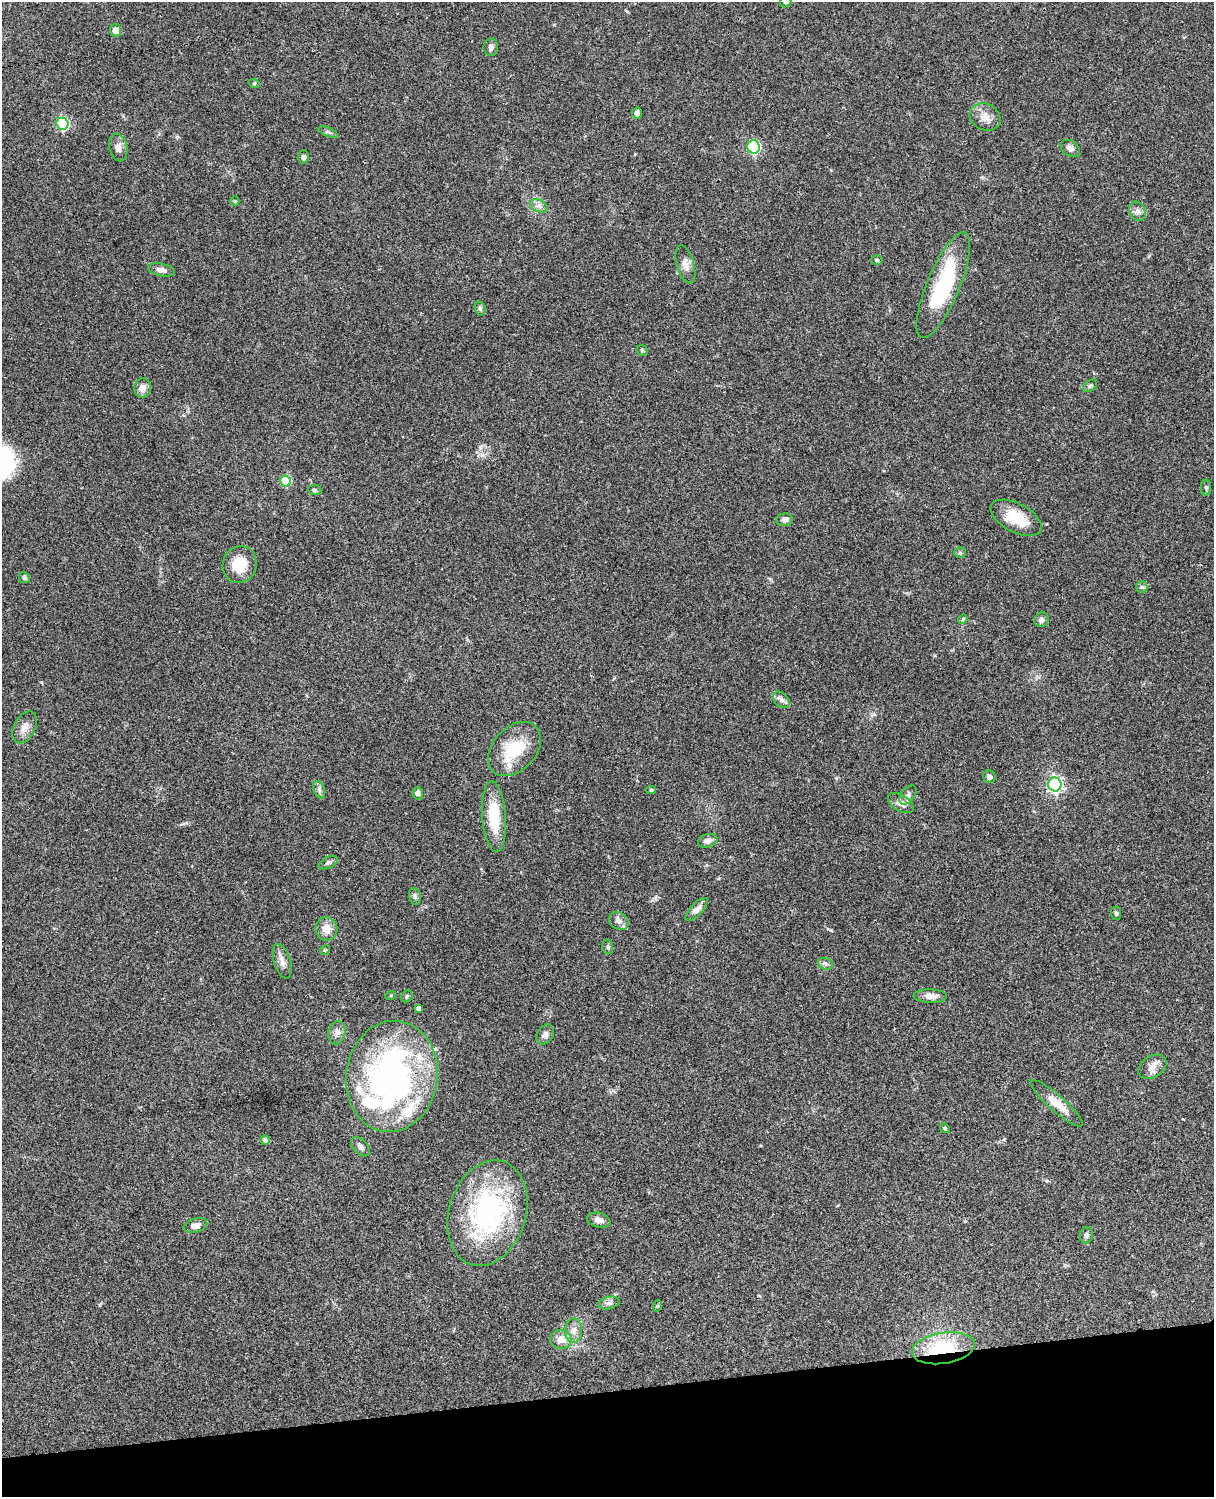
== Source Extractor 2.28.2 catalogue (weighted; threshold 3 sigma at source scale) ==
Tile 10 of 4 x 3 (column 2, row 3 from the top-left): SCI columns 1334-2545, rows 277-1771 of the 5087 x 4926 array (HDU 1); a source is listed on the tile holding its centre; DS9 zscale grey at full resolution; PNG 1216 x 1499 px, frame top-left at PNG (2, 2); each listed source drawn as its Kron ellipse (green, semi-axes under 4 px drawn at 4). Shown black and unused: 7% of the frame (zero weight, under 3 of 4 exposures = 6% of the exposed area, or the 3 px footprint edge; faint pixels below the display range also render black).
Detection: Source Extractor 2.28.2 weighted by HDU 2 'WHT'; one run over the whole footprint, this tile lists its part. Background 0.0811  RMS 0.0059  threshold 0.0265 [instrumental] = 3 sigma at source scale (4.5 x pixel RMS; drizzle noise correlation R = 1.50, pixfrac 1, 0.05/0.05 arcsec/px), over >= 5 px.
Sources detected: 82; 1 inside a brighter object's white glare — neither listed nor drawn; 4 inside a brighter listed object's ellipse — not listed separately; the other 77 listed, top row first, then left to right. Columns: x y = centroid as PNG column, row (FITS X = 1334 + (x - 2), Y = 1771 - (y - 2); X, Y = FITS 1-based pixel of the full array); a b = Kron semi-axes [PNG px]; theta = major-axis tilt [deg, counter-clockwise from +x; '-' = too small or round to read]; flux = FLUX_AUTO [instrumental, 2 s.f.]
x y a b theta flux
786 2 6 5 - 0.97
116 30 6 5 - 3.4
491 47 8 7 - 2
254 83 6 4 -18 0.77
637 113 5 5 - 1.7
985 117 16 13 -28 5.7
62 124 6 6 - 62
328 132 10 4 -22 1.3
754 147 6 6 - 65
118 148 14 9 -77 3.4
1070 148 10 7 -35 2.6
303 157 6 5 - 1.4
235 201 5 4 - 0.66
539 206 9 6 -24 2.2
1137 211 10 8 -65 2.5
877 260 5 5 - 0.83
685 264 19 8 -74 4.4
161 270 13 6 -11 3
943 285 57 16 67 52
480 308 7 5 -75 1.1
642 350 6 5 - 0.84
1090 386 8 5 39 1.2
143 388 9 8 - 4.2
285 481 5 5 - 29
1206 487 8 5 -89 1.1
315 490 7 5 -5 1
1016 518 28 14 -28 16
784 520 8 6 7 2.6
960 553 5 5 - 0.95
240 564 19 17 69 14
24 578 6 5 - 1.1
1142 587 6 5 - 1.1
963 619 5 4 - 0.64
1041 620 7 7 - 2.2
781 700 9 7 -46 2.2
25 727 17 10 62 5
514 749 31 21 48 25
989 777 6 6 - 1.9
1055 784 7 6 - 150
319 790 9 5 -70 1.6
651 790 4 4 - 0.77
418 793 6 5 - 2.5
908 795 11 7 53 2
901 803 14 8 -33 3.6
494 817 35 12 -86 20
708 841 10 6 18 3
328 863 10 5 26 1.6
415 896 8 6 -79 1.3
697 909 15 6 45 4.1
1116 913 7 5 -83 1.2
619 921 10 8 -34 2.6
326 929 12 11 - 6.3
608 947 7 5 -75 1.3
325 950 5 4 - 0.64
282 961 18 8 -73 3.8
825 964 8 5 -19 1.6
391 995 5 3 - 0.56
407 996 6 5 - 1
930 996 17 6 -2 4.3
419 1008 4 4 - 1.6
337 1032 12 8 77 3.1
545 1034 10 8 60 2.3
1152 1067 15 10 32 4.6
392 1076 56 45 81 180
1057 1103 34 8 -41 9.7
945 1128 5 4 - 0.78
265 1140 4 4 - 1.9
360 1147 11 7 -46 2.4
487 1213 54 38 73 100
599 1220 12 7 -13 3.5
195 1226 12 7 15 3.9
1086 1235 8 6 79 1.6
609 1303 11 6 15 2.1
657 1306 6 3 70 0.63
574 1331 12 8 87 3.9
561 1339 11 9 -2 5.3
943 1348 32 15 9 34
Overlapping masked pixels (flux is a lower limit): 1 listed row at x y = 943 1348
Isophote crosses this tile's border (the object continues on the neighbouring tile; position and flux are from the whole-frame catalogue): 1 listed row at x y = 786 2